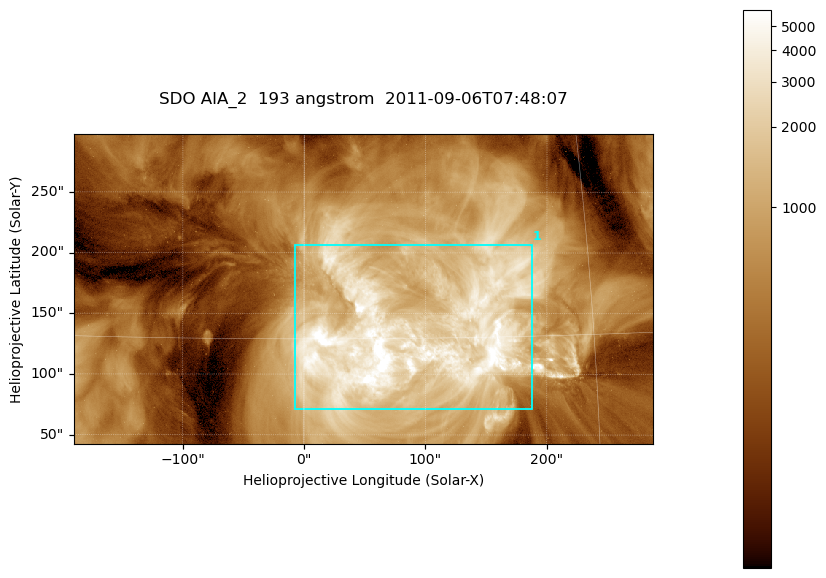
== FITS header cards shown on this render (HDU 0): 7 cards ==
TELESCOP= 'SDO     '           /
INSTRUME= 'AIA_2   '           /
WAVELNTH=                  193 /
WAVEUNIT= 'angstrom'           /
DATE-OBS= '2011-09-06T07:48:07.84' /
CTYPE1  = 'HPLN-TAN'           /
CTYPE2  = 'HPLT-TAN'           /

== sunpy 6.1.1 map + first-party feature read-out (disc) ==
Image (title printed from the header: SDO AIA_2  193 angstrom  2011-09-06T07:48:07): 794 x 424 px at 0.601 arcsec/px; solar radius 952 arcsec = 1584 px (partial field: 4.3% of the solar disc is inside the frame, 100% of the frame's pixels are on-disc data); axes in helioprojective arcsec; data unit not stated in the header (colour bar unlabelled)
Pointing: header CRPIX1/2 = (2043.76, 2047.55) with CRVAL1/2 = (0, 0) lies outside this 794 x 424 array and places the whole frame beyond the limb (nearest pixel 1.3 R_sun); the SolarSoft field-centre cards XCEN/YCEN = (48.68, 170.2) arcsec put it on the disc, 1642 arcsec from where CRPIX/CRVAL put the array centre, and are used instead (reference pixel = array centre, CRVAL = XCEN/YCEN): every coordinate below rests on XCEN/YCEN
Orientation: roll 0.0565 deg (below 1 deg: not rotated)
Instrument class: DISC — disc imager (sunpy class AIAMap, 193 A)
Bright regions (active regions / flare kernels): reference = the on-disc median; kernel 7 px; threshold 5 sigma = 2199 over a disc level ~505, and >= 1.15x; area >= 336 px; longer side >= 5 px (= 3 arcsec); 1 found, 1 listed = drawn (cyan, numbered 1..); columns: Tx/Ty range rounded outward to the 2 arcsec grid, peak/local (2 s.f.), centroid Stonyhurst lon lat
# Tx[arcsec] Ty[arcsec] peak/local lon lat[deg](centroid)
1 -8..188 70..208 18 +5 +15